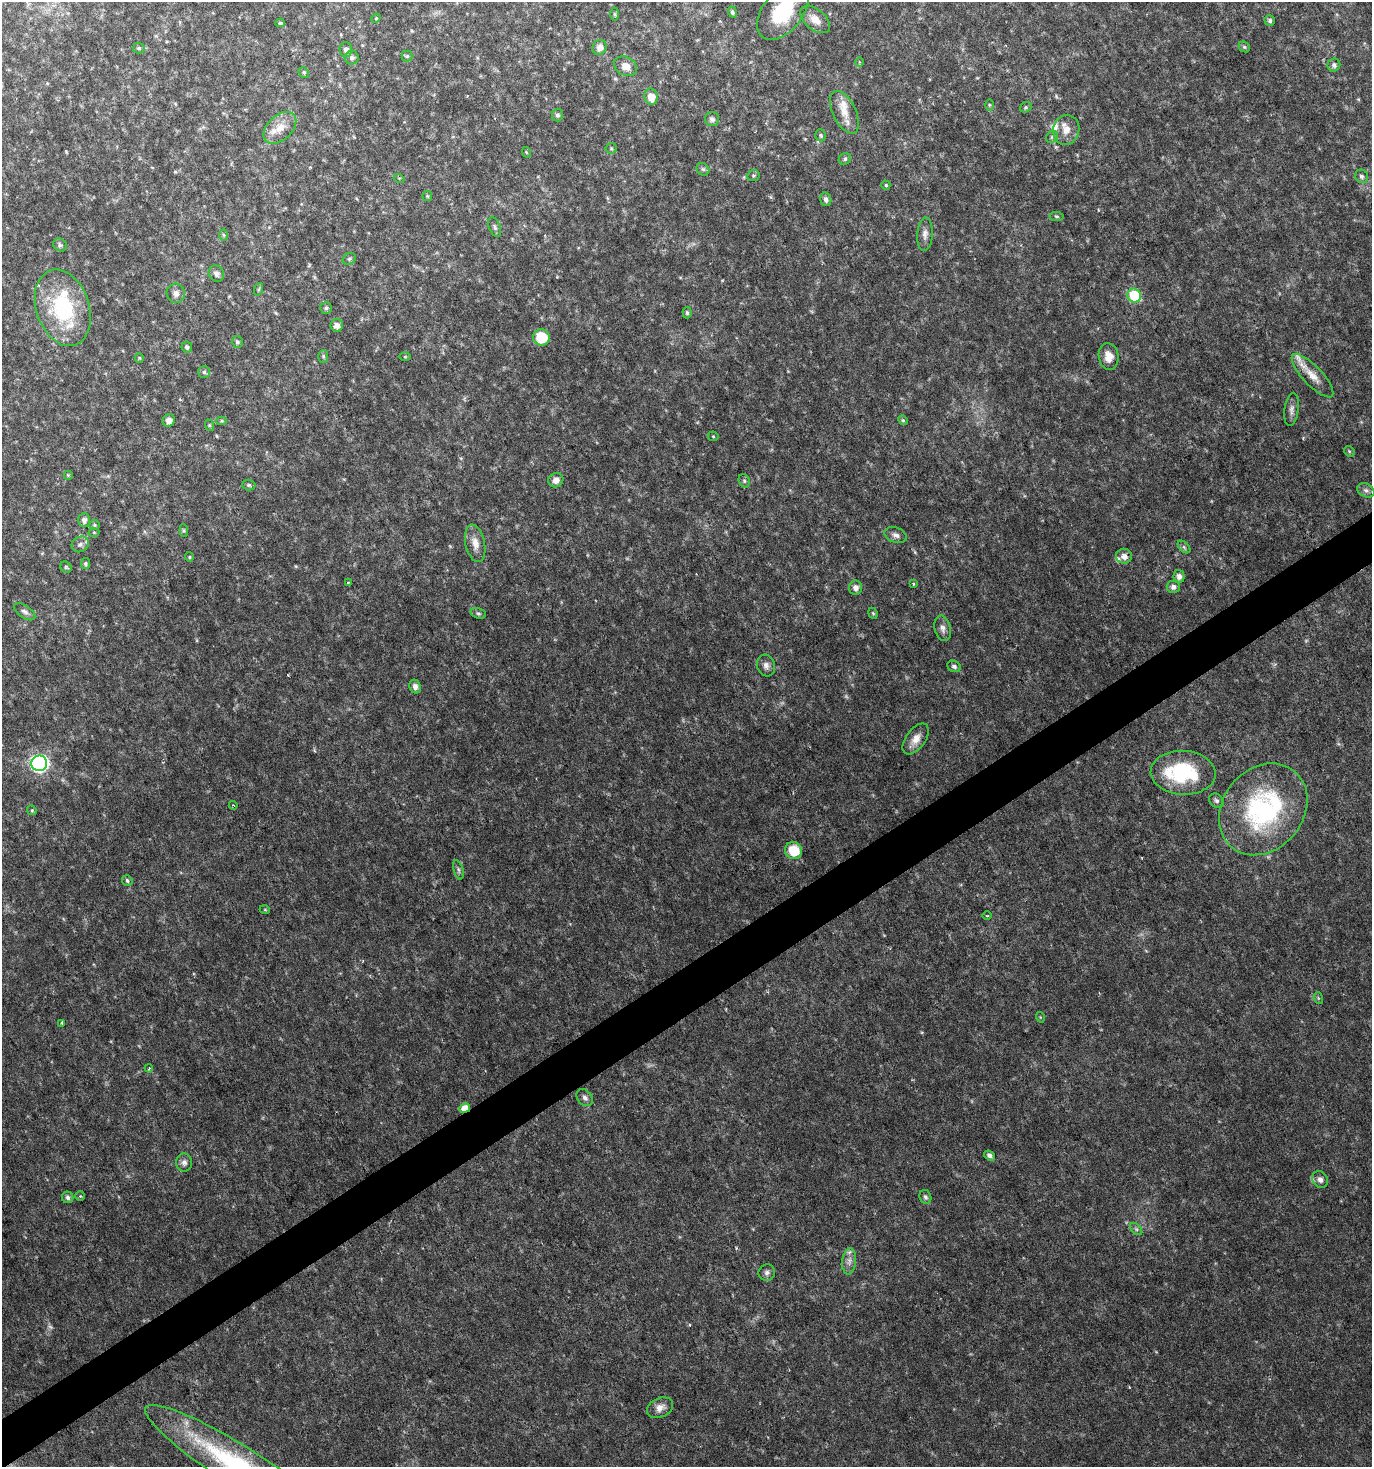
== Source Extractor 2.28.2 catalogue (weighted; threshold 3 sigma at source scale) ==
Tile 7 of 4 x 4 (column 3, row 2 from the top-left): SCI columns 2918-4287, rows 2932-4396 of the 5772 x 5867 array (HDU 1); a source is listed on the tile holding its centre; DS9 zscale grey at full resolution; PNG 1374 x 1469 px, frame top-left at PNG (2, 2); each listed source drawn as its Kron ellipse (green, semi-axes under 4 px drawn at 4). Shown black and unused: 3% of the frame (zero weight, under 3 of 6 exposures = <1% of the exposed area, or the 3 px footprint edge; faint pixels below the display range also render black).
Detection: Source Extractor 2.28.2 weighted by HDU 2 'WHT'; one run over the whole footprint, this tile lists its part. Background 0.0202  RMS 0.002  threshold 0.00831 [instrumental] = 3 sigma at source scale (4.09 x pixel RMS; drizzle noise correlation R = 1.36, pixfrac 0.8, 0.0396/0.0396 arcsec/px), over >= 5 px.
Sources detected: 135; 3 too faint to see at this stretch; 1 cosmic-ray / hot-pixel residue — neither listed nor drawn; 6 inside a brighter listed object's ellipse — not listed separately; the other 125 listed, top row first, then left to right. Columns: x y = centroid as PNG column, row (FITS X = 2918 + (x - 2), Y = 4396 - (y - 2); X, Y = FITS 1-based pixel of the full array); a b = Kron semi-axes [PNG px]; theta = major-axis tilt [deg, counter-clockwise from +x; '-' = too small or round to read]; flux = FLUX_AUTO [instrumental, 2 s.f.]
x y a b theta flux
732 12 5 4 - 0.39
783 12 32 19 50 11
615 14 6 4 -89 0.26
376 18 5 4 - 0.17
815 20 17 10 -39 1.9
1270 21 5 5 - 0.44
280 23 4 4 - 0.27
599 47 8 7 - 1.2
1244 47 6 5 - 0.3
139 48 6 5 - 0.35
346 50 7 6 - 0.67
407 56 5 5 - 0.31
352 58 7 7 - 0.68
859 62 4 3 - 0.19
1334 65 6 6 - 0.6
626 66 12 9 -27 1.8
304 72 6 5 - 0.29
651 97 8 6 -79 2.5
989 105 5 3 - 0.21
1026 107 6 5 - 0.28
844 112 23 11 -64 2.8
557 115 6 5 - 0.42
712 119 7 7 - 0.67
280 128 19 12 44 3
1066 130 15 13 75 2.2
821 135 6 5 - 0.33
1052 137 6 5 - 0.39
611 148 5 5 - 0.3
526 152 5 3 - 0.19
845 159 6 5 - 0.4
703 169 7 5 -43 0.42
753 175 6 5 - 0.31
1362 176 7 6 - 0.48
399 178 5 3 - 0.18
886 185 4 4 - 0.23
427 196 5 5 - 0.23
826 199 7 5 -74 0.62
1056 216 7 4 -7 0.29
495 227 10 5 -67 0.52
925 234 16 7 87 1.1
223 235 6 4 -88 0.23
60 245 7 6 - 0.44
349 259 7 5 29 0.39
216 273 8 7 - 0.84
259 289 6 4 71 0.26
176 293 9 9 - 1
1134 296 7 6 - 11
63 308 39 26 -72 18
326 308 5 5 - 0.39
687 313 6 4 -86 0.35
337 325 6 6 - 0.96
541 337 8 8 - 5.6
237 342 6 5 - 0.45
187 347 6 5 - 0.45
323 356 6 5 - 0.33
1109 356 13 10 -82 2
405 357 6 4 0 0.2
139 358 5 4 - 0.22
204 372 6 6 - 0.38
1312 376 28 9 -47 2.7
1292 409 17 7 83 0.87
169 420 6 6 - 1.2
903 420 5 4 - 0.24
222 421 5 4 - 0.21
209 425 6 4 -72 0.24
713 436 5 5 - 0.22
1349 451 6 4 -46 0.27
68 475 5 5 - 0.23
556 480 8 7 - 1
744 481 7 5 -70 0.38
249 485 6 5 - 0.34
1366 490 9 6 -28 0.66
84 520 7 6 - 0.88
94 525 5 5 - 0.3
184 531 6 4 -83 0.27
94 532 5 3 - 0.17
896 535 11 7 -20 0.84
475 543 19 9 -78 2
80 544 9 7 30 0.77
1184 547 7 4 -45 0.41
1124 556 8 7 - 1.1
189 557 5 4 - 0.23
85 564 5 4 - 0.34
66 567 6 5 - 0.28
1179 576 6 5 - 0.86
348 583 3 3 - 0.37
913 584 3 3 - 0.25
1173 587 6 6 - 0.73
855 588 7 6 - 1
25 612 12 6 -35 0.76
478 613 8 5 -17 0.37
873 613 6 4 -67 0.26
943 628 13 8 -76 0.99
766 665 11 9 -72 0.94
954 666 7 5 -24 0.55
415 687 7 5 -64 0.82
916 739 18 9 54 1.9
39 763 8 8 - 52
1183 773 32 22 -3 15
1216 801 8 6 -42 0.54
233 805 4 3 - 0.18
1263 809 49 40 51 32
32 810 5 4 - 0.22
794 850 9 8 - 5.3
458 870 10 4 -72 0.48
127 880 5 5 - 0.38
265 910 5 3 - 0.16
987 916 5 3 - 0.18
1318 998 6 4 -72 0.22
1040 1017 5 3 - 0.15
62 1023 3 2 - 0.28
149 1068 4 3 - 0.19
585 1098 9 7 -50 0.75
465 1108 5 4 - 3.3
990 1156 6 4 -37 0.65
184 1162 9 8 - 0.78
1320 1179 9 7 -52 0.83
80 1196 5 4 - 0.23
68 1197 6 5 - 0.56
925 1197 7 6 - 0.44
1136 1229 7 4 -45 0.37
849 1261 13 7 84 1.2
767 1273 8 8 - 0.69
660 1408 14 9 24 1.4
239 1466 111 20 -32 32
Overlapping masked pixels (flux is a lower limit): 1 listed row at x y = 465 1108
Isophote crosses this tile's border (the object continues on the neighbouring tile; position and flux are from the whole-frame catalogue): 2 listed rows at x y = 783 12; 239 1466